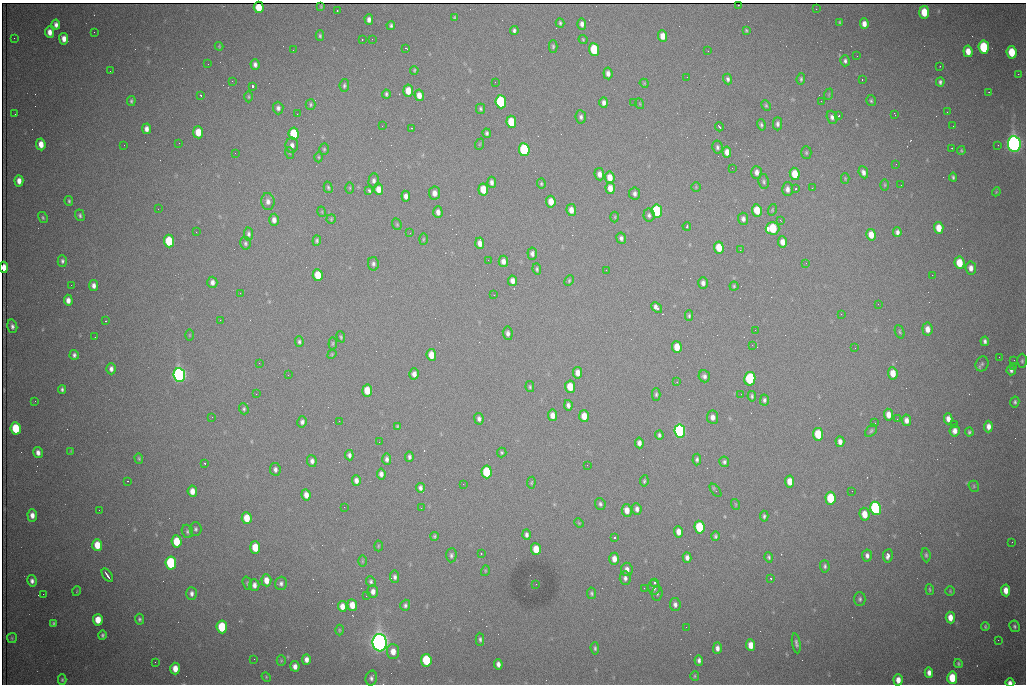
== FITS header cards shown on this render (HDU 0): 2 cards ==
NAXIS1  =                 1024 /fastest changing axis
NAXIS2  =                  682 /next to fastest changing axis

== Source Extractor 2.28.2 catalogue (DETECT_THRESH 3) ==
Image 1024 x 682 px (HDU 0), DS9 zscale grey, 1 PNG px = 1 image px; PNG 1028 x 686 px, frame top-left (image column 1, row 682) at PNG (2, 3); each listed source drawn as its Kron ellipse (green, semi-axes under 4 px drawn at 4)
Background 2090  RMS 27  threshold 82.4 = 3 sigma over >= 5 px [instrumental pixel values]
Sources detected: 406; all 406 listed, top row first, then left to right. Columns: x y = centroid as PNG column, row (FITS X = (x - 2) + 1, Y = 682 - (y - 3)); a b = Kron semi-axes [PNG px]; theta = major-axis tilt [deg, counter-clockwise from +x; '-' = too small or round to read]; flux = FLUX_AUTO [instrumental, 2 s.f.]
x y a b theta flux
738 5 2 2 - 1.2e+03
321 6 3 2 - 1.8e+03
259 7 6 5 - 3.8e+04
816 9 2 2 - 1.1e+03
337 10 3 2 - 2.2e+03
924 12 6 5 - 4.3e+04
455 18 4 4 - 2.4e+03
369 19 5 4 - 8.1e+03
840 22 4 3 - 2.4e+03
560 23 4 3 - 2.9e+03
582 24 6 4 -86 7.5e+03
864 24 5 4 - 1.2e+04
56 25 5 4 - 7.3e+03
391 25 4 3 - 3.8e+03
514 30 4 3 - 4.3e+03
746 30 4 3 - 2.2e+03
50 32 5 4 - 1.3e+04
94 32 2 2 - 1.3e+03
320 36 5 4 - 3.1e+03
663 36 6 4 -86 1.7e+04
14 38 3 2 - 1.5e+03
64 39 6 4 -81 1.4e+04
362 39 2 2 - 1.2e+03
372 39 2 2 - 9.5e+02
583 39 5 3 - 2.0e+03
219 46 4 4 - 1.9e+03
553 46 6 4 89 3.3e+03
984 47 6 5 - 1.3e+05
406 48 4 2 - 1.7e+03
594 49 6 5 - 9.6e+04
293 50 2 2 - 9.8e+02
708 51 2 2 - 9.8e+02
968 51 6 4 -82 1.9e+04
1012 52 6 5 - 5.7e+04
857 56 2 2 - 2.3e+03
845 61 5 5 - 4.7e+03
208 64 2 2 - 2.9e+03
255 64 5 4 - 6.4e+03
940 66 2 2 - 1.3e+03
414 70 4 3 - 2.2e+03
110 71 2 2 - 8.1e+02
608 73 6 4 -83 7.8e+03
1018 74 2 2 - 1.5e+04
687 77 2 2 - 1.0e+03
728 79 5 4 - 4.5e+03
801 79 6 4 84 3.4e+03
862 79 3 2 - 3.9e+03
232 81 2 2 - 8.1e+02
495 82 2 2 - 7.4e+02
940 82 4 4 - 4.7e+03
644 83 5 3 - 1.7e+03
344 85 6 4 83 3.7e+03
252 86 4 3 - 1.3e+05
408 91 6 5 - 2.7e+04
989 92 3 2 - 1.5e+03
386 94 4 3 - 3.3e+03
829 94 6 3 72 1.9e+03
201 95 3 2 - 1.7e+03
419 95 6 4 -81 1.5e+04
249 97 5 4 - 2.6e+03
131 101 5 4 - 3.6e+03
821 101 2 2 - 9.2e+02
871 101 5 5 - 3.2e+03
501 102 6 5 - 1.9e+05
634 102 2 2 - 7.9e+02
604 103 5 4 - 6.7e+03
311 104 5 5 - 3.2e+03
640 104 5 3 - 1.8e+03
766 105 5 4 - 2.6e+03
278 108 6 5 - 6.1e+03
480 109 5 4 - 3.2e+03
947 112 2 2 - 3.2e+03
15 114 2 2 - 9.0e+02
297 114 2 2 - 2.4e+03
895 114 4 2 - 1.4e+03
838 116 3 2 - 3.5e+03
581 117 7 5 -84 5.3e+03
832 117 6 5 - 6.0e+03
511 122 6 5 - 6.1e+04
777 124 6 4 -89 5.8e+03
761 125 6 4 -74 4.0e+03
382 126 2 2 - 1.6e+03
953 126 2 2 - 7.4e+02
719 127 4 2 - 2.4e+03
412 128 2 2 - 1.3e+03
146 129 5 4 - 9.0e+03
198 132 6 5 - 3.5e+04
487 133 5 4 - 3.9e+03
294 134 6 5 - 8.1e+04
179 143 2 2 - 3.9e+03
41 144 6 4 -84 1.9e+04
480 144 6 3 70 1.7e+03
1014 144 8 6 -82 1.4e+06
124 145 2 2 - 1.9e+03
292 145 7 6 - 7.9e+03
998 145 2 2 - 1.2e+03
717 147 6 5 - 4.3e+03
952 148 3 2 - 3.2e+03
324 149 5 4 - 2.8e+03
524 150 6 5 - 2.4e+05
961 151 4 3 - 2.3e+03
727 152 5 4 - 1.3e+04
235 153 2 2 - 1.2e+03
290 153 6 4 -70 2.3e+03
806 153 6 5 - 3.0e+03
319 157 5 3 - 2.1e+03
896 164 3 2 - 1.4e+03
732 168 2 2 - 7.2e+02
757 172 6 5 - 8.9e+03
863 172 6 4 -66 7.1e+03
599 174 6 5 - 9.6e+03
795 174 6 5 - 3.9e+04
953 177 4 3 - 3.2e+03
610 178 6 5 - 2.2e+04
845 178 5 4 - 2.0e+03
19 181 5 4 - 1.3e+04
374 181 7 5 84 5.7e+03
764 181 7 5 -78 4.2e+03
492 182 5 4 - 6.7e+03
541 184 5 4 - 2.4e+03
885 185 5 3 - 1.9e+03
901 185 3 2 - 1.5e+03
328 187 6 4 -74 3.2e+03
696 187 5 5 - 2.2e+03
350 188 5 3 - 1.9e+03
610 188 6 4 -85 1.5e+04
812 188 3 2 - 3.2e+03
378 189 6 4 -87 1.8e+04
483 189 6 5 - 3.6e+04
787 189 7 5 89 8.4e+03
795 189 3 3 - 4.2e+03
368 190 4 3 - 1.1e+04
996 192 4 3 - 1.7e+03
434 193 6 5 - 1.2e+04
634 194 6 5 - 6.0e+03
406 196 5 4 - 8.7e+03
69 201 5 3 - 2.8e+03
268 201 8 6 -84 9.0e+03
551 202 6 4 -83 2.3e+04
158 209 2 2 - 6.6e+02
571 210 6 5 - 1.4e+04
757 210 6 5 - 4.3e+04
772 210 6 4 73 2.1e+03
657 211 6 5 - 2.2e+05
322 212 5 3 - 1.7e+03
438 212 6 4 -88 8.9e+03
80 215 6 4 -74 4.1e+03
649 215 6 5 - 5.0e+03
615 217 5 3 - 1.8e+03
43 218 6 4 -61 2.7e+03
331 219 5 4 - 2.2e+03
743 219 6 5 - 6.7e+03
274 220 6 5 - 9.4e+03
780 220 3 2 - 2.5e+03
397 224 6 4 -70 2.3e+03
687 226 4 3 - 6.5e+03
772 228 7 6 - 8.2e+04
939 228 6 5 - 2.7e+04
196 232 2 2 - 8.6e+02
897 232 5 4 - 6.7e+03
410 233 2 2 - 7.9e+02
248 234 6 4 -80 4.6e+03
871 235 6 5 - 2.2e+04
621 238 6 4 -81 5.3e+03
423 239 6 4 88 2.2e+03
169 241 6 5 - 8.2e+04
317 241 5 4 - 3.5e+03
783 242 6 4 -82 1.4e+04
245 243 6 5 - 3.9e+03
480 243 6 4 -85 1.1e+04
719 247 6 5 - 3.9e+04
740 250 3 2 - 1.2e+03
532 254 6 5 - 6.2e+03
488 260 3 2 - 2.1e+03
62 261 6 4 -88 4.4e+03
503 261 6 4 -88 1.0e+04
806 263 2 2 - 1.2e+03
959 263 6 5 - 4.0e+04
373 264 6 5 - 4.9e+03
4 267 5 4 - 1.6e+04
971 268 6 5 - 1.0e+04
537 269 6 4 -81 3.3e+03
606 270 2 2 - 1.3e+03
318 275 6 5 - 4.4e+04
932 275 2 2 - 1.1e+03
512 281 5 4 - 1.0e+04
569 281 5 4 - 2.6e+03
212 282 6 5 - 8.1e+03
703 283 6 4 89 8.0e+03
71 285 2 2 - 6.9e+03
94 286 5 4 - 7.9e+03
734 286 4 4 - 2.3e+03
240 293 2 2 - 9.5e+02
494 295 2 2 - 8.0e+02
68 300 5 4 - 1.1e+04
878 304 2 2 - 1.2e+03
657 308 6 4 -40 1.1e+04
841 314 2 2 - 2.6e+03
689 316 5 4 - 3.0e+03
220 320 2 2 - 1.1e+03
105 321 2 2 - 1.4e+03
12 326 7 5 -77 5.6e+03
927 329 6 5 - 1.4e+04
755 330 3 2 - 1.4e+03
900 332 7 4 -69 3.0e+03
508 333 7 5 -81 6.7e+03
189 335 6 4 90 2.0e+03
95 337 2 2 - 8.9e+02
341 337 6 4 -70 2.5e+03
985 341 4 3 - 4.9e+03
299 342 5 4 - 3.8e+03
333 343 6 3 85 2.3e+03
752 345 2 2 - 4.3e+03
677 347 6 5 - 2.9e+04
855 348 2 2 - 8.3e+02
332 354 5 3 - 1.8e+03
74 355 5 4 - 5.0e+03
431 355 6 5 - 2.8e+04
999 357 2 2 - 7.9e+02
1014 360 2 2 - 2.5e+03
1022 361 7 5 89 3.6e+03
259 363 3 2 - 1.9e+03
982 364 7 6 - 4.3e+03
1013 366 2 2 - 2.2e+04
111 369 5 4 - 7.1e+03
1011 370 5 4 - 5.1e+03
578 373 6 4 -82 1.4e+04
893 373 6 5 - 2.3e+04
414 374 5 4 - 9.4e+03
179 375 7 6 - 9.9e+05
288 375 2 2 - 1.6e+03
704 376 6 5 - 5.6e+03
750 379 7 5 79 1.5e+05
677 382 2 2 - 1.1e+03
530 387 5 4 - 2.8e+03
570 387 6 5 - 3.7e+04
62 389 4 3 - 3.8e+03
367 390 6 5 - 3.3e+04
256 394 2 2 - 1.8e+03
656 394 6 4 90 3.7e+03
741 394 2 2 - 8.2e+02
752 396 5 3 - 3.3e+03
764 400 5 4 - 4.2e+03
35 401 3 2 - 1.7e+03
1015 402 5 4 - 3.7e+03
568 405 5 4 - 6.0e+03
244 409 5 4 - 3.2e+03
552 415 6 4 -84 1.4e+04
888 415 6 4 -85 1.5e+04
584 416 6 5 - 2.3e+04
212 417 2 2 - 7.3e+02
713 417 7 5 -82 1.0e+04
479 419 6 4 -82 5.8e+03
897 419 2 2 - 1.1e+03
948 419 5 4 - 1.1e+04
906 420 6 4 -82 1.1e+04
339 421 2 2 - 1.4e+03
302 422 5 4 - 5.8e+03
875 423 3 2 - 2.0e+03
954 424 2 2 - 9.5e+03
398 427 3 3 - 2.4e+03
988 427 6 4 87 1.1e+04
16 428 6 5 - 8.1e+04
680 431 6 5 - 4.3e+05
871 431 7 5 47 3.5e+03
955 431 6 5 - 1.2e+04
969 432 4 3 - 3.3e+03
818 434 6 5 - 7.0e+04
659 435 4 3 - 3.5e+03
379 442 2 2 - 8.8e+02
840 442 5 4 - 1.0e+04
639 443 5 4 - 8.8e+03
71 451 3 3 - 1.6e+03
502 452 5 5 - 2.7e+03
38 453 6 4 -77 8.7e+03
349 455 5 4 - 5.8e+03
409 457 5 3 - 4.5e+03
139 458 5 4 - 2.4e+03
387 459 6 4 -87 6.4e+03
697 460 6 4 85 4.3e+03
312 461 6 4 -83 7.5e+03
724 462 5 5 - 4.4e+03
204 463 3 3 - 1.5e+03
587 465 2 2 - 5.6e+03
275 469 6 5 - 5.6e+03
486 472 6 5 - 9.8e+04
381 474 5 4 - 7.9e+03
356 480 5 4 - 8.9e+03
127 481 2 2 - 1.6e+03
644 481 6 4 81 2.9e+03
790 482 6 4 -86 2.5e+04
531 483 6 4 83 2.3e+03
463 484 2 2 - 1.3e+03
974 486 6 5 - 2.5e+03
420 488 5 4 - 5.7e+03
715 490 8 3 -51 4.2e+03
192 491 5 4 - 1.4e+04
852 491 2 2 - 1.4e+03
306 495 6 4 -82 1.3e+04
830 498 6 5 - 8.8e+04
600 504 6 5 - 4.0e+03
735 504 5 3 - 1.6e+03
344 507 2 2 - 4.0e+03
421 508 2 2 - 7.9e+02
875 508 7 5 -81 3.3e+05
637 509 6 4 -84 6.9e+03
99 510 2 2 - 9.2e+02
627 510 6 5 - 1.6e+04
864 514 6 5 - 2.6e+04
32 515 6 4 -85 1.1e+04
764 516 5 4 - 3.3e+03
247 518 6 5 - 3.5e+04
579 523 5 4 - 1.9e+03
699 527 6 5 - 1.0e+05
196 529 7 6 - 4.2e+03
187 531 7 5 -71 4.0e+03
679 532 5 4 - 1.4e+04
526 535 5 4 - 5.0e+03
435 536 4 4 - 2.8e+03
715 536 5 4 - 3.5e+03
615 537 3 3 - 7.0e+03
177 541 6 5 - 5.1e+04
1012 542 2 2 - 9.7e+02
97 545 6 5 - 3.1e+04
378 546 5 3 - 2.0e+03
255 547 6 5 - 4.2e+04
536 549 6 5 - 3.2e+04
481 554 3 2 - 3.7e+03
451 555 7 5 87 4.6e+03
926 555 7 4 -83 3.7e+03
867 556 6 5 - 6.8e+03
888 556 6 5 - 9.3e+03
769 557 5 4 - 3.2e+03
687 558 5 4 - 7.9e+03
614 559 6 5 - 1.4e+04
362 561 6 4 90 2.0e+03
171 563 6 5 - 2.1e+05
825 566 6 5 - 4.0e+03
627 569 7 5 -84 9.8e+03
485 571 5 3 - 2.0e+03
107 575 8 2 -55 7.0e+03
395 577 6 4 -82 5.3e+03
625 578 7 5 -87 6.5e+03
771 578 2 2 - 1.4e+03
266 580 6 5 - 1.7e+04
32 581 6 4 -78 6.4e+03
371 582 5 4 - 4.0e+03
247 583 7 4 -73 2.6e+03
281 583 6 6 - 5.8e+03
654 583 3 3 - 1.0e+05
536 584 2 2 - 9.8e+02
254 585 6 5 - 8.1e+03
654 587 7 6 - 7.3e+03
644 588 2 2 - 1.2e+03
930 590 5 3 - 2.3e+03
1006 590 6 4 -84 2.0e+04
77 591 5 3 - 1.4e+03
373 591 6 5 - 9.8e+03
950 591 5 4 - 2.1e+03
192 593 6 5 - 6.6e+03
591 593 6 4 -80 3.2e+03
657 593 7 5 84 4.3e+03
43 594 2 2 - 9.4e+03
366 596 2 2 - 1.0e+03
860 599 7 6 - 4.4e+03
352 605 6 5 - 2.2e+04
405 605 5 5 - 4.3e+03
675 605 6 5 - 6.9e+03
342 606 5 4 - 1.4e+04
950 617 6 4 -85 1.8e+04
139 619 5 4 - 3.6e+03
98 620 6 5 - 2.9e+04
54 623 4 3 - 3.1e+03
985 626 4 3 - 2.4e+03
1015 626 6 5 - 3.9e+03
222 627 6 5 - 8.9e+04
686 627 2 2 - 9.7e+02
339 630 5 3 - 1.8e+03
102 635 4 4 - 3.6e+03
12 638 5 5 - 2.6e+03
480 639 6 4 -88 3.6e+03
998 640 2 2 - 1.4e+03
380 643 9 7 -82 1.9e+06
796 643 10 4 -80 5.1e+03
751 645 6 4 -86 2.1e+04
595 648 6 4 -83 3.4e+03
717 648 5 4 - 8.0e+03
393 651 7 6 - 1.8e+04
254 659 2 2 - 5.6e+03
306 659 5 4 - 9.3e+03
281 660 5 4 - 2.2e+03
426 660 6 5 - 1.2e+05
699 660 5 4 - 5.2e+03
155 662 2 2 - 8.3e+02
958 663 5 4 - 2.8e+03
498 664 5 4 - 7.9e+03
295 666 5 4 - 1.0e+04
175 669 6 5 - 2.0e+04
929 673 5 4 - 9.3e+03
695 676 5 4 - 2.3e+03
266 677 5 4 - 2.1e+03
371 678 7 5 76 5.4e+03
952 678 6 5 - 5.9e+04
62 680 5 4 - 3.0e+03
898 680 5 4 - 1.6e+04
1010 683 4 4 - 9.1e+03
At the frame edge (FLAGS 8, measured only in part): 2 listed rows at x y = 4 267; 1010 683

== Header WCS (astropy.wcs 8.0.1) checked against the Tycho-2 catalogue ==
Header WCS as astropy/WCSLIB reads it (CRVAL/CRPIX/CD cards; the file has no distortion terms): RA---TAN/DEC--TAN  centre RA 06:56:10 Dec +31:26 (104.04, +31.43 deg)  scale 1.44 arcsec/px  FOV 24.5' x 16.3'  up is -93 deg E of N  parity flipped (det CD > 0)
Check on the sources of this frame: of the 60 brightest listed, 12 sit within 2.2 arcsec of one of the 16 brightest Tycho-2 stars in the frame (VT <= 13.07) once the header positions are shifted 0.84 arcsec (0.15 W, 0.83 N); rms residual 1.36 arcsec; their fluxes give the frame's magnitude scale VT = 24.94 - 2.5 log10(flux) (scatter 0.12 mag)
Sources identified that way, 12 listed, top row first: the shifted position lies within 2.2 arcsec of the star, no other Tycho-2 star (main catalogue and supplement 1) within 4.4 arcsec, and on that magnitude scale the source's flux lands within +1.5 / -3 mag of the star's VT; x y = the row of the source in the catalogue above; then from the Tycho-2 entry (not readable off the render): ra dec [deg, ICRS J2000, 3 dp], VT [Tycho-2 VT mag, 2 dp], TYC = Tycho-2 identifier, HIP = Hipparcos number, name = IAU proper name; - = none
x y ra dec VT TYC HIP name
594 49 103.904 +31.460 12.65 2437-721-1 - -
524 150 103.952 +31.434 11.53 2437-424-1 - -
657 211 103.978 +31.488 11.51 2437-421-1 - -
772 228 103.984 +31.534 11.82 2437-428-1 - -
169 241 104.002 +31.294 13.07 2437-1012-1 - -
179 375 104.065 +31.301 9.89 2437-425-1 - -
750 379 104.055 +31.528 12.03 2437-1294-1 - -
680 431 104.081 +31.501 10.83 2437-37-1 - -
875 508 104.112 +31.580 11.47 2437-71-1 - -
171 563 104.152 +31.301 11.67 2437-646-1 - -
380 643 104.185 +31.385 8.52 2437-370-1 33393 -
426 660 104.192 +31.404 11.68 2437-91-1 - -